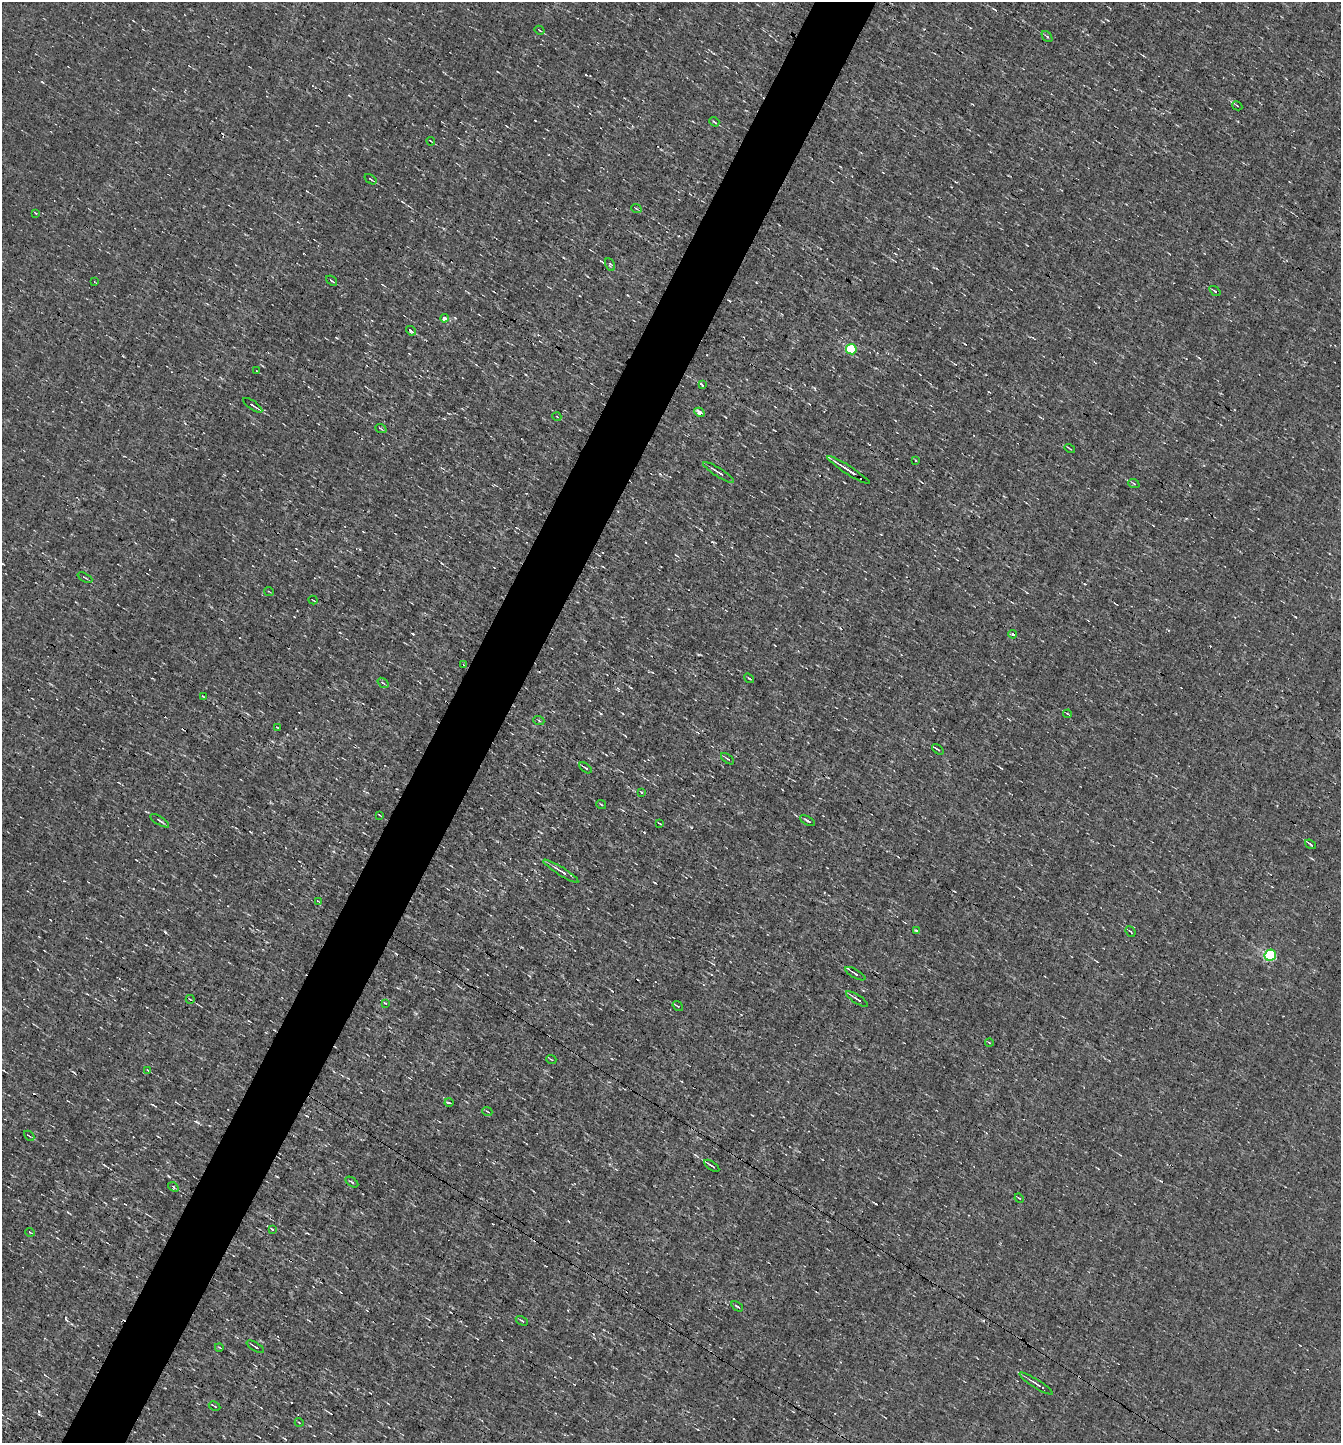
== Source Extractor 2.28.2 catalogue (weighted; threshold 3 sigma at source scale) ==
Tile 7 of 4 x 4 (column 3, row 2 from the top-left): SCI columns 2816-4154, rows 2885-4325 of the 5770 x 5767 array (HDU 1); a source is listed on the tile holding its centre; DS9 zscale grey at full resolution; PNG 1343 x 1445 px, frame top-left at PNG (2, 2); each listed source drawn as its Kron ellipse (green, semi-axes under 4 px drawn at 4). Shown black and unused: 5% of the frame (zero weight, under 3 of 4 exposures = <1% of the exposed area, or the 3 px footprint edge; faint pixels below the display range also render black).
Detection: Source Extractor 2.28.2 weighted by HDU 2 'WHT'; one run over the whole footprint, this tile lists its part. Background -6.74e-04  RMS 0.038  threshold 0.171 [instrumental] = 3 sigma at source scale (4.5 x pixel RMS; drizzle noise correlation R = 1.50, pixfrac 1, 0.05/0.05 arcsec/px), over >= 5 px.
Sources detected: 86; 10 cosmic-ray / hot-pixel residue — neither listed nor drawn; the other 76 listed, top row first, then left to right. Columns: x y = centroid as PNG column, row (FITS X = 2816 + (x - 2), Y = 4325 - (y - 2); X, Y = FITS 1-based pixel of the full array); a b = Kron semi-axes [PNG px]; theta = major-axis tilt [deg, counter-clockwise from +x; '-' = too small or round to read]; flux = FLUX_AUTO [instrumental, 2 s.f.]
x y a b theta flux
539 30 5 3 - 3.9
1047 36 6 4 -50 6.1
1237 106 5 3 - 4.5
714 122 5 2 - 5.5
431 141 4 2 - 3
370 179 7 2 -35 4.2
636 208 5 3 - 3.6
36 213 3 2 - 2.6
610 264 7 4 -65 6
332 281 6 2 -39 5
94 282 3 2 - 3.2
1215 291 6 3 -37 4.6
445 318 4 4 - 39
411 331 5 3 - 5.4
851 349 5 5 - 220
257 371 3 2 - 3.6
702 385 3 3 - 110
253 405 11 3 -35 7.5
699 412 6 4 -28 19
557 417 4 3 - 2.7
381 429 6 3 -22 4.6
1070 448 5 2 - 3.7
916 461 2 2 - 3.4
848 470 25 3 -33 37
719 472 18 3 -32 13
1134 484 6 3 -21 4.8
85 578 8 2 -26 4.6
269 592 5 3 - 3.3
313 600 4 2 - 2.4
1013 634 4 3 - 5
463 664 3 2 - 3.4
749 678 5 3 - 3.6
383 683 6 3 -36 4.4
203 696 4 2 - 3
1068 714 4 2 - 4.4
539 721 5 3 - 3.8
277 727 3 2 - 2.2
938 749 6 2 -40 5
727 759 7 3 -37 5.5
585 768 7 3 -36 6.5
642 792 3 3 - 17
601 804 5 3 - 3.5
380 815 4 2 - 3.5
160 821 11 3 -32 9.5
808 821 8 2 -28 6.1
660 823 4 2 - 3.1
1310 844 6 3 -37 5.5
561 871 20 3 -32 18
318 901 4 2 - 2.6
916 930 4 3 - 6.5
1130 932 6 2 -49 4.2
1270 955 6 5 - 390
855 974 11 4 -30 11
190 999 4 3 - 3.7
857 999 13 3 -33 10
385 1003 3 3 - 3
678 1006 6 3 -36 4.7
989 1042 4 3 - 2.8
551 1059 5 3 - 3.3
148 1070 3 2 - 3.4
449 1103 4 3 - 4
487 1111 5 3 - 3.4
29 1136 6 2 -43 3.3
712 1166 9 2 -33 8.7
352 1182 7 3 -34 4.4
173 1187 6 4 -40 5.6
1019 1198 5 3 - 3.5
273 1229 3 3 - 16
30 1232 5 3 - 3.4
737 1306 6 2 -34 5.3
522 1321 6 3 -29 4.4
219 1347 4 3 - 3.3
255 1347 10 2 -31 6.2
1036 1384 20 3 -32 17
215 1406 6 2 -28 4.2
299 1422 4 3 - 2.6
Unlisted compact peaks at least as high as the median listed source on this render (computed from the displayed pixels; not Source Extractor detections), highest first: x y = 413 634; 165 932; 39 1411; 197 1122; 66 1319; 455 318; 660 474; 42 82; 168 1176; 601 261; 1001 768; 644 832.